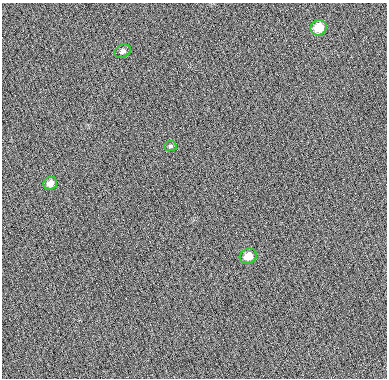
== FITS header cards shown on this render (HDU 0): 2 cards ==
NAXIS1  =                  385
NAXIS2  =                  376

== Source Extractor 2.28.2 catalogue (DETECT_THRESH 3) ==
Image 385 x 376 px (HDU 0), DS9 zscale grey, 1 PNG px = 1 image px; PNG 389 x 380 px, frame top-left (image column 1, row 376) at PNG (2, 3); each listed source drawn as its Kron ellipse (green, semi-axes under 4 px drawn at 4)
Background 37.7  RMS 8.8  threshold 26.4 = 3 sigma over >= 5 px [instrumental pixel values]
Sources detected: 5; all 5 listed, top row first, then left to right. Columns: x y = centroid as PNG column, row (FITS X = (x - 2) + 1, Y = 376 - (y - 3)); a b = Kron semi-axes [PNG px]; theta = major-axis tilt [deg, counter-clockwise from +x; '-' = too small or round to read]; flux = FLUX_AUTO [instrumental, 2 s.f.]
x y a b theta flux
319 28 8 7 - 13000
123 51 9 6 27 2000
170 146 6 5 - 1000
50 183 7 6 - 3200
248 256 9 7 25 6600